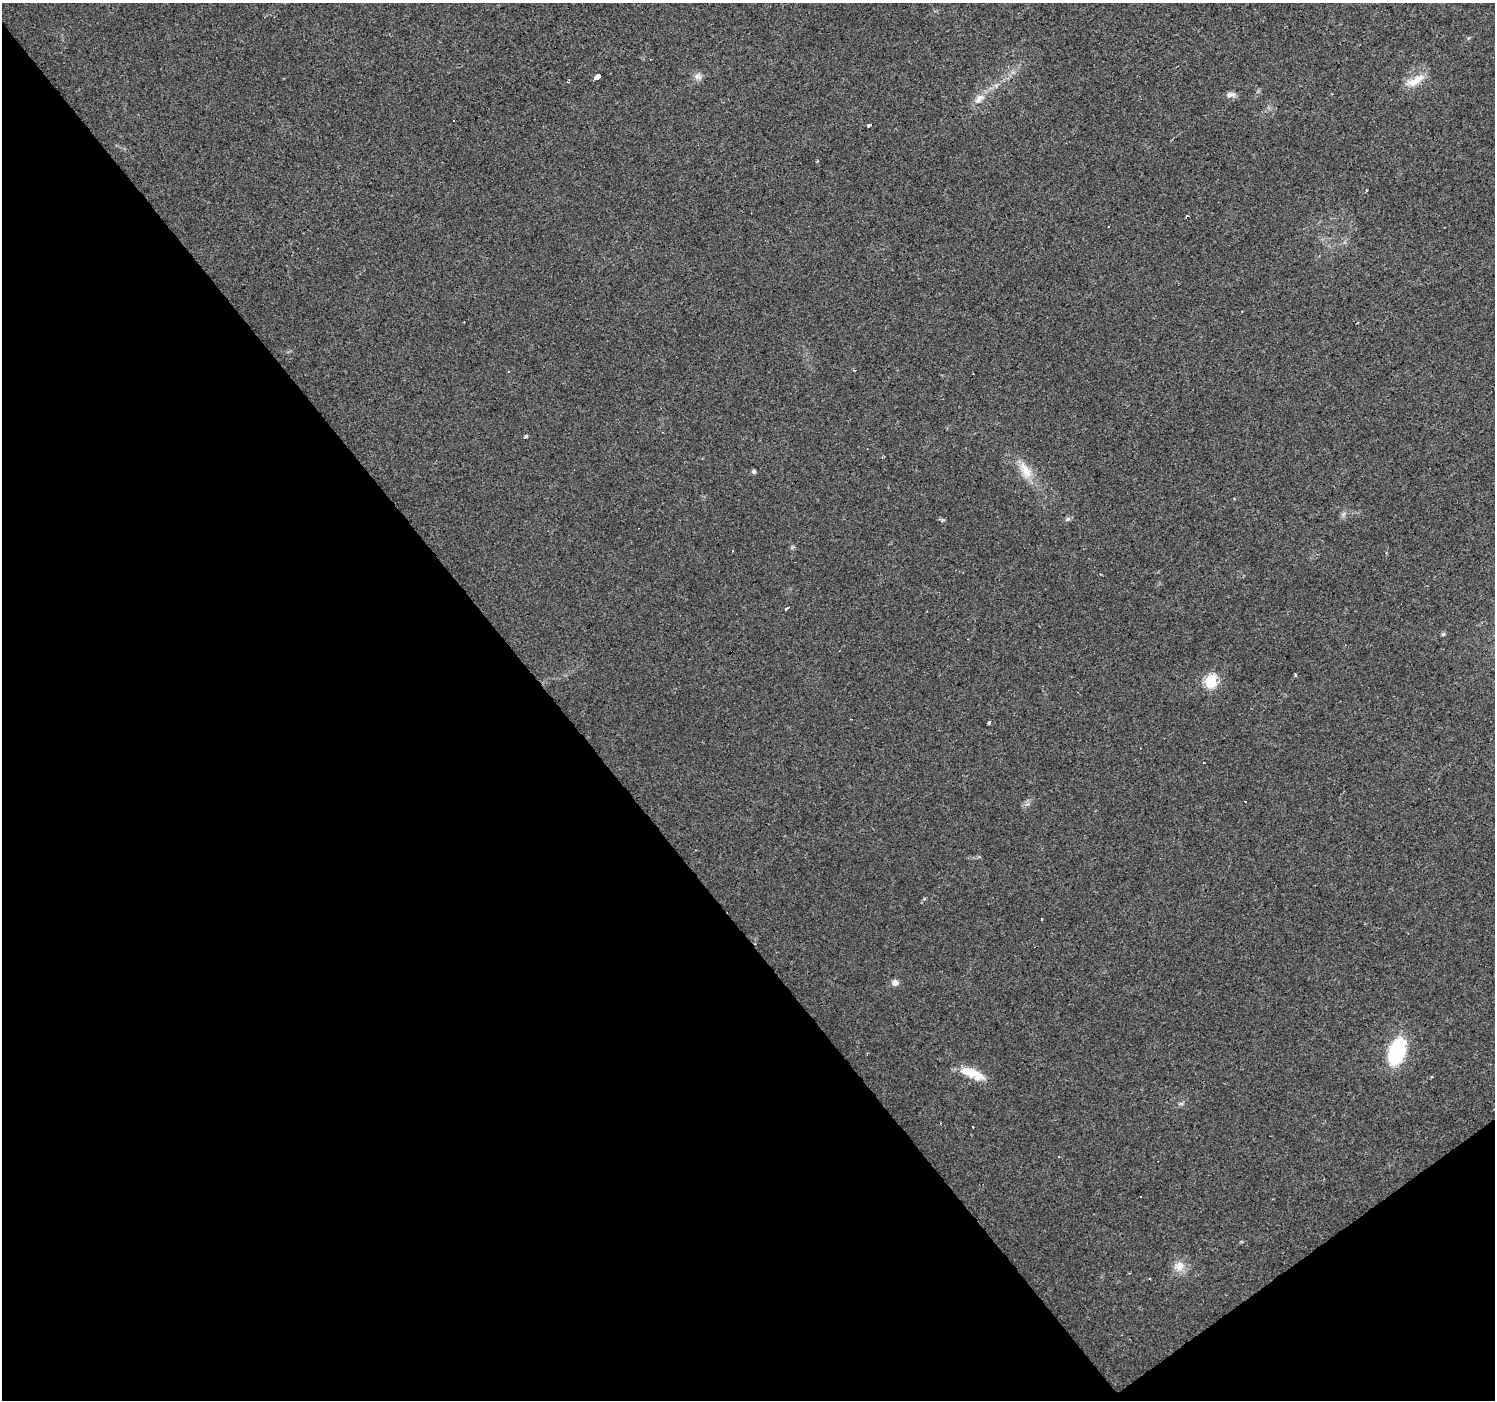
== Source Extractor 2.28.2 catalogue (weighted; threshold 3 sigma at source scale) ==
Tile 14 of 4 x 4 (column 2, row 4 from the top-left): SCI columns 1494-2986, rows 132-1529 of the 5973 x 5915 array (HDU 1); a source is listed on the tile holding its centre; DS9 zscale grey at full resolution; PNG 1497 x 1402 px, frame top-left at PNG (2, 3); no overlay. Shown black and unused: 40% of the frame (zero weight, under 3 of 4 exposures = <1% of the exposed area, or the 3 px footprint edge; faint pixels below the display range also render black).
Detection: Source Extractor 2.28.2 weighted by HDU 2 'WHT'; one run over the whole footprint, this tile lists its part. Background 0.0154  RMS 0.0032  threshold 0.0144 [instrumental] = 3 sigma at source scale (4.5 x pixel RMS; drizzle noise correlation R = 1.50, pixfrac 1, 0.0396/0.0396 arcsec/px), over >= 5 px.
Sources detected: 41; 18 cosmic-ray / hot-pixel residue — not listed; the other 23 listed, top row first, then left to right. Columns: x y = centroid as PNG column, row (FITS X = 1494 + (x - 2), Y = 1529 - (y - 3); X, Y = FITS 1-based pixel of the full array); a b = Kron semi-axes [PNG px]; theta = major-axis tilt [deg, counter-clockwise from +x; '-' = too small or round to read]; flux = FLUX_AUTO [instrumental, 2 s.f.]
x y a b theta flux
698 76 10 10 - 1.6
597 77 5 3 - 180
1415 80 26 9 30 4.9
1230 94 13 6 6 1.4
979 98 16 8 38 2.7
869 126 3 3 - 2
1366 191 3 3 - 1.1
854 370 3 3 - 0.26
526 436 4 4 - 1.2
1025 470 26 12 -58 5.8
753 472 4 4 - 0.77
1068 519 7 5 43 0.66
787 608 5 3 - 4.7
1443 634 5 4 - 0.57
1295 675 3 3 - 0.59
1211 681 6 6 - 29
989 722 4 3 - 2.5
895 983 7 7 - 1.6
1397 1051 22 12 71 31
972 1073 35 11 -22 6.6
1432 1077 3 3 - 2
1059 1157 3 3 - 1.4
1179 1266 14 12 25 3.6